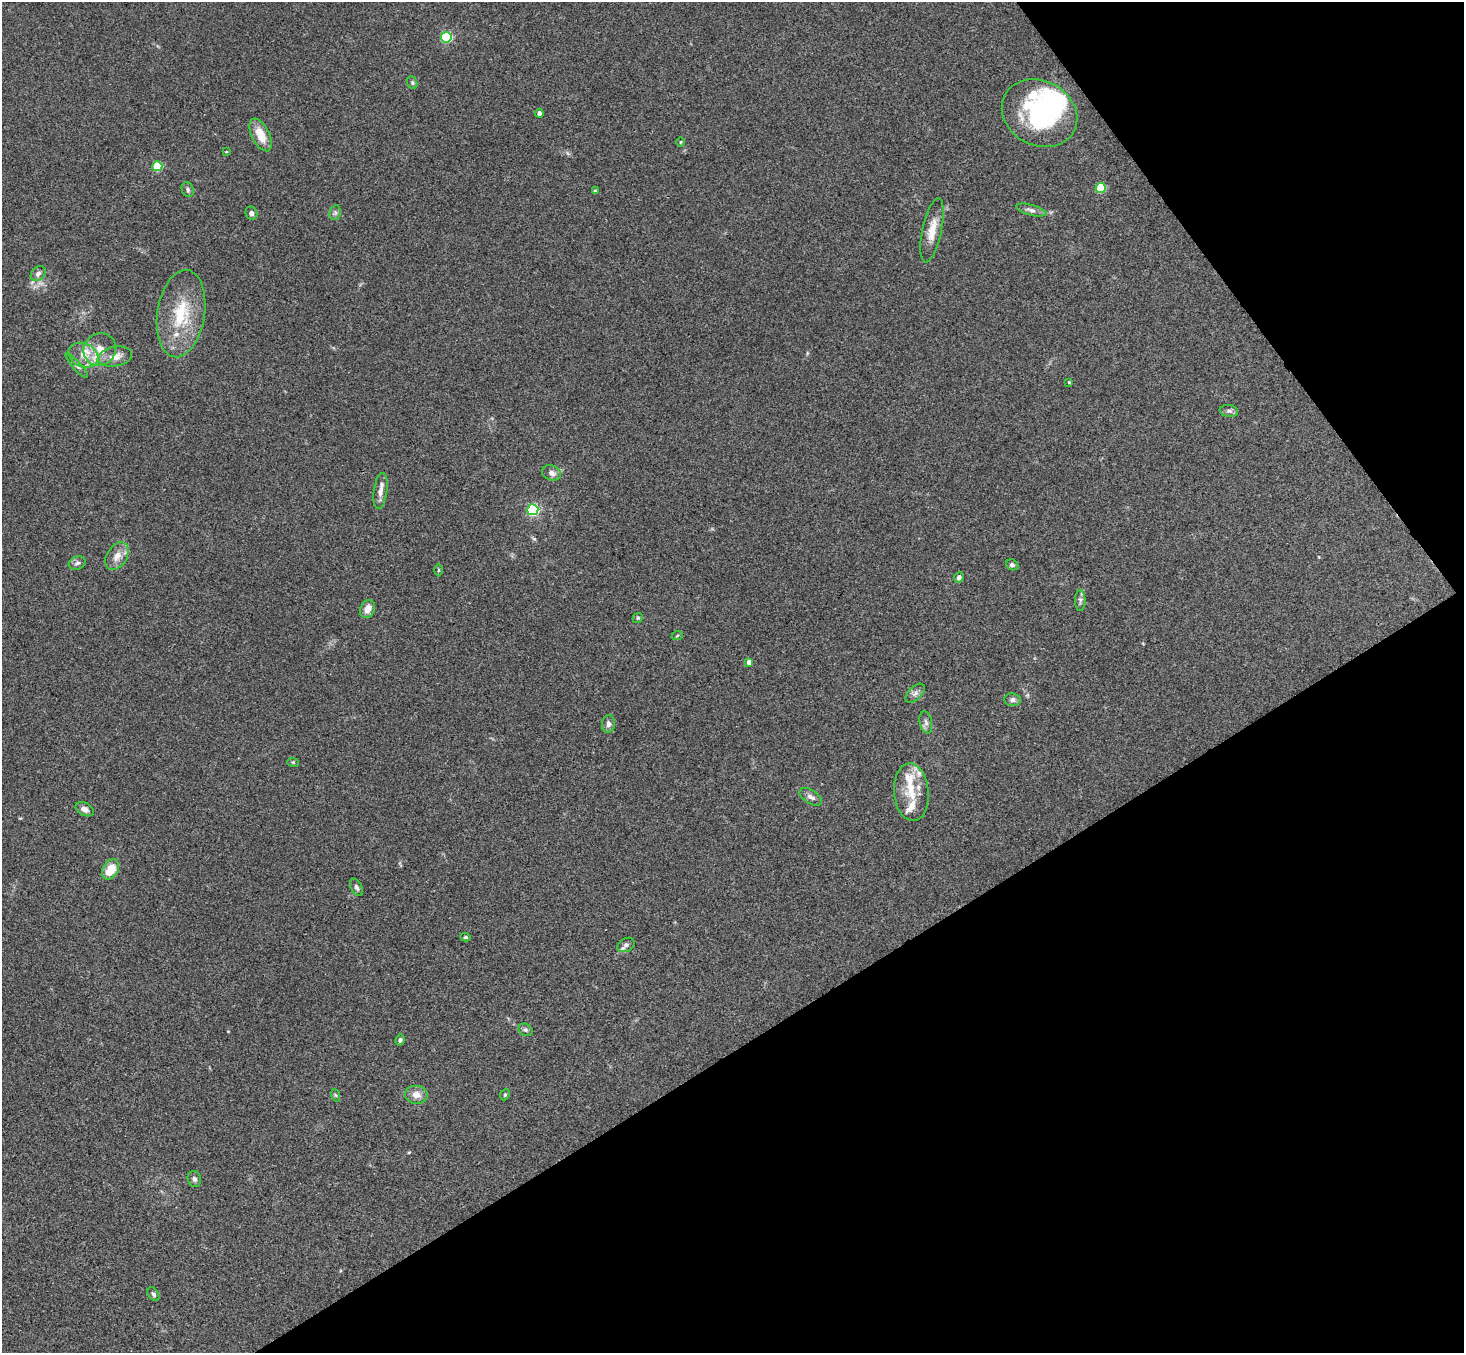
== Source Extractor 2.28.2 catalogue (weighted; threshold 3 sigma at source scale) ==
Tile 12 of 4 x 4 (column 4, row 3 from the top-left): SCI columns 4437-5898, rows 1682-3032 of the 5948 x 5929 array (HDU 1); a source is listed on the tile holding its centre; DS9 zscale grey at full resolution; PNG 1466 x 1355 px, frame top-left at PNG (2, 2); each listed source drawn as its Kron ellipse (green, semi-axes under 4 px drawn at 4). Shown black and unused: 30% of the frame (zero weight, under 3 of 4 exposures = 6% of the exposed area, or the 3 px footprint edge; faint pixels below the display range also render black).
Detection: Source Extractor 2.28.2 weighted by HDU 2 'WHT'; one run over the whole footprint, this tile lists its part. Background 0.204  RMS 0.0082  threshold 0.0368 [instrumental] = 3 sigma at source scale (4.5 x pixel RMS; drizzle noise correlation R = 1.50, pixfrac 1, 0.05/0.05 arcsec/px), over >= 5 px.
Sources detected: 62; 2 inside a brighter object's white glare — neither listed nor drawn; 5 inside a brighter listed object's ellipse — not listed separately; the other 55 listed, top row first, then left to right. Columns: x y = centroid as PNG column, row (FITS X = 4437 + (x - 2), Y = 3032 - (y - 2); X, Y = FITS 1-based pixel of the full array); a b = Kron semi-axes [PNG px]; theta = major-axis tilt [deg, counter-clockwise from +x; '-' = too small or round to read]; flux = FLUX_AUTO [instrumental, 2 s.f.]
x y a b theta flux
446 37 5 5 - 71
412 83 6 5 - 1.3
539 113 4 4 - 3.7
1039 113 39 32 -28 75
261 135 18 9 -64 14
681 142 5 3 - 0.73
226 152 4 3 - 0.73
157 166 5 5 - 39
1101 188 5 5 - 37
188 189 8 5 -71 2.1
595 191 4 4 - 1
1031 210 15 5 -14 3.5
251 213 7 6 - 2.7
335 213 7 5 79 2
932 230 33 9 78 13
38 274 8 6 49 3.2
181 314 44 23 81 41
100 349 17 15 46 14
83 355 15 11 -24 11
115 357 17 9 10 8.4
77 366 16 4 -48 2.5
1069 382 3 3 - 0.72
1229 411 9 6 -9 2.3
552 473 9 7 -20 4.1
380 491 18 6 82 5.9
533 510 5 5 - 100
117 556 15 10 58 7.6
77 563 9 6 20 2.5
1012 565 6 5 - 1.9
438 570 6 4 89 0.89
959 577 5 5 - 2.5
1080 600 10 5 90 2.4
367 609 9 7 66 7.1
638 618 5 4 - 1.1
677 636 6 3 21 1
749 662 4 4 - 5.3
915 693 12 6 44 3.2
1012 700 8 6 -6 2.9
926 722 11 6 -78 2.9
608 724 9 6 85 3
293 762 6 3 -19 1
911 792 29 17 -85 22
811 797 12 6 -33 3.7
85 809 10 6 -27 3.7
111 869 11 7 58 16
357 887 9 5 -60 2.4
465 937 5 4 - 1.1
626 945 9 6 29 2.9
526 1030 7 5 -30 1.7
400 1040 6 5 - 2
335 1095 6 4 -70 1.1
416 1095 11 9 -7 6.5
505 1095 6 4 67 1.2
194 1179 8 6 -73 2.2
153 1294 8 5 -57 1.7